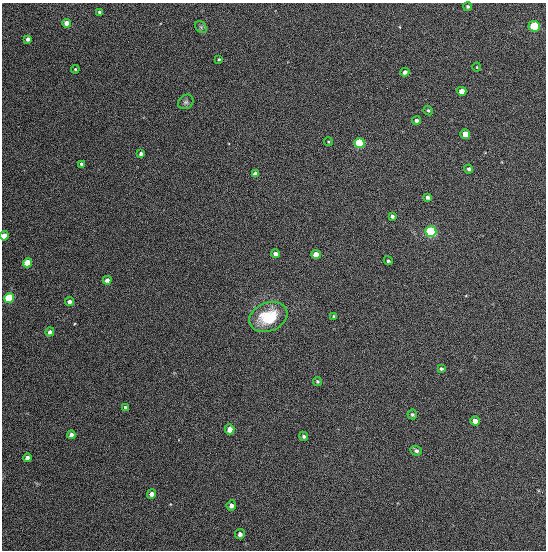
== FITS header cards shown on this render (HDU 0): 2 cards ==
NAXIS1  =                  544
NAXIS2  =                  548

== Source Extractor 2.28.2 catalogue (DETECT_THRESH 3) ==
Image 544 x 548 px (HDU 0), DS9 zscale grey, 1 PNG px = 1 image px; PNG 548 x 552 px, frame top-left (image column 1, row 548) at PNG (2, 3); each listed source drawn as its Kron ellipse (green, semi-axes under 4 px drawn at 4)
Background 1340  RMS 63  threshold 188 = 3 sigma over >= 5 px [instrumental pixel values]
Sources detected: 48; all 48 listed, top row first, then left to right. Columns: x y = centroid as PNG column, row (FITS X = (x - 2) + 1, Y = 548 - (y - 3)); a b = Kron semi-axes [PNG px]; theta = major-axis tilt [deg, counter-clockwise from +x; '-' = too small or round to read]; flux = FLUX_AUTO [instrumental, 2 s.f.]
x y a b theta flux
468 7 4 4 - 6000
100 12 3 3 - 9700
67 23 4 4 - 31000
534 26 6 5 - 270000
201 27 6 5 - 7800
28 39 4 4 - 15000
219 59 3 3 - 5300
477 67 4 3 - 3100
75 69 4 4 - 4900
405 72 5 4 - 14000
462 91 5 4 - 33000
186 102 8 7 - 11000
428 111 5 4 - 5500
416 120 4 4 - 15000
465 134 5 4 - 53000
328 142 4 3 - 4300
359 143 5 5 - 320000
141 154 4 3 - 14000
82 164 4 3 - 13000
469 169 4 4 - 9300
255 174 4 4 - 23000
428 197 4 4 - 12000
392 216 4 4 - 11000
431 231 5 5 - 530000
4 236 4 4 - 57000
276 254 4 4 - 21000
316 254 5 4 - 51000
388 261 5 3 - 7600
27 263 5 4 - 110000
107 280 4 4 - 20000
9 298 5 5 - 230000
69 302 4 4 - 18000
268 317 19 14 19 190000
334 317 4 3 - 6500
50 332 5 4 - 13000
441 369 3 3 - 7000
317 381 4 4 - 5400
125 407 4 4 - 8100
412 414 5 5 - 7400
475 421 5 4 - 19000
230 429 5 4 - 37000
71 435 4 4 - 18000
304 436 5 4 - 9900
416 451 6 5 - 11000
27 458 4 4 - 13000
152 494 5 4 - 20000
231 505 5 4 - 16000
240 534 5 5 - 15000
At the frame edge (FLAGS 8, measured only in part): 1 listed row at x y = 4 236